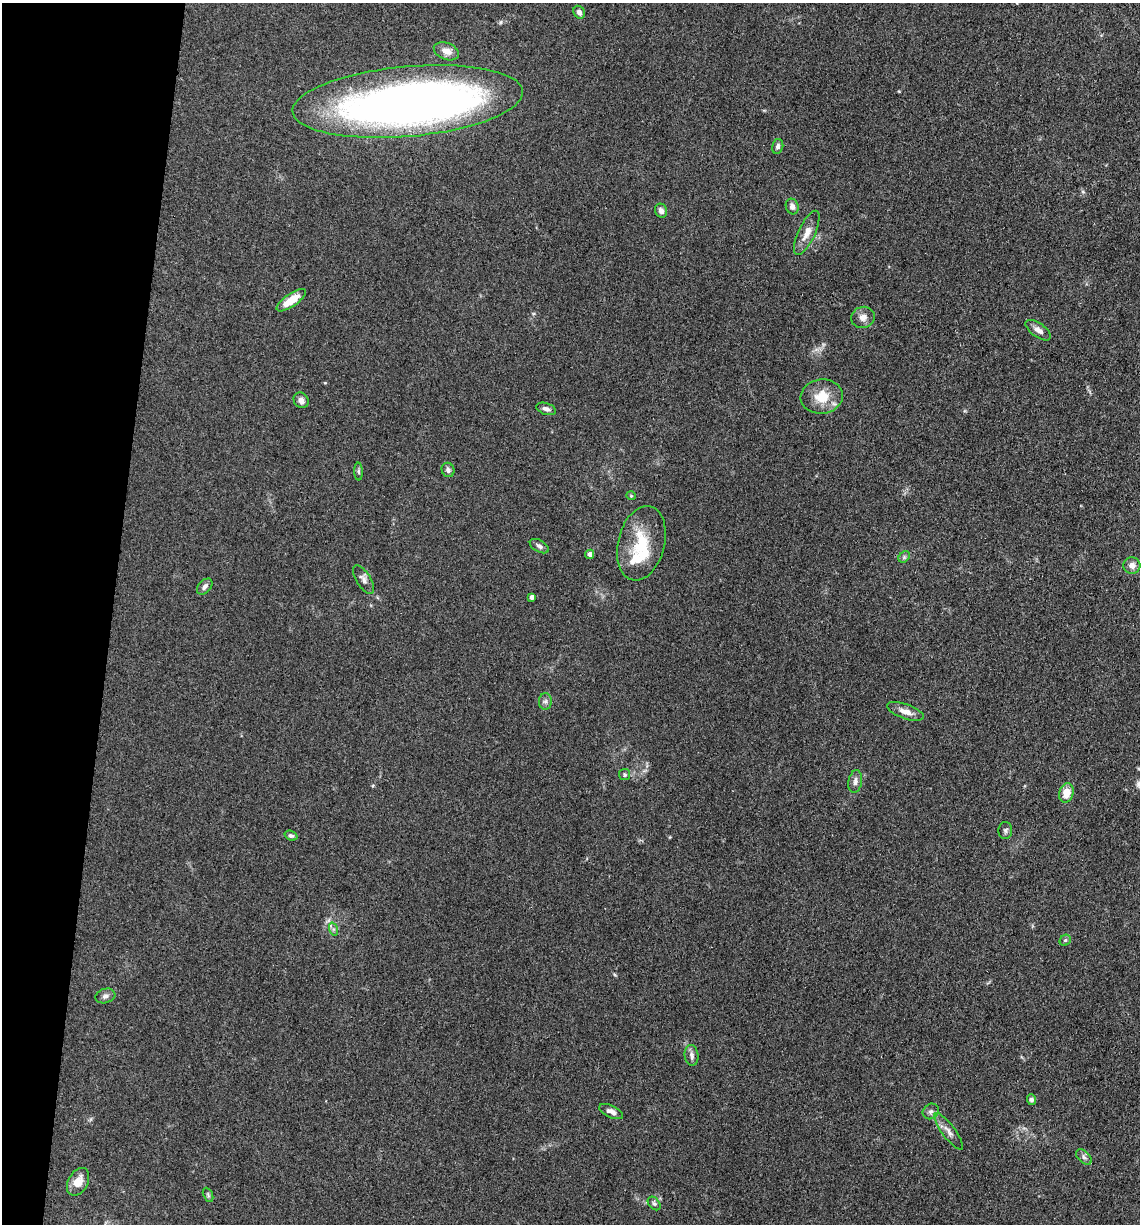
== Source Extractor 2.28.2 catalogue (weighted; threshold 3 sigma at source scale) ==
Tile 9 of 4 x 4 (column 1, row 3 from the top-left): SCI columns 243-1380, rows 1228-2449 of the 4920 x 4899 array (HDU 1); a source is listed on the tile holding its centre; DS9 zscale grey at full resolution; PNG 1142 x 1226 px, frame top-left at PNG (2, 3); each listed source drawn as its Kron ellipse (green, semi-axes under 4 px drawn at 4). Shown black and unused: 10% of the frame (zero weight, under 3 of 4 exposures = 1% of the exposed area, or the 3 px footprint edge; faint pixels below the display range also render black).
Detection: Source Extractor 2.28.2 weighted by HDU 2 'WHT'; one run over the whole footprint, this tile lists its part. Background 0.104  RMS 0.0065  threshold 0.0294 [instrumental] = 3 sigma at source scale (4.5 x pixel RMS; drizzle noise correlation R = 1.50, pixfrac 1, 0.05/0.05 arcsec/px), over >= 5 px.
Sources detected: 46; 1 inside a brighter object's white glare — neither listed nor drawn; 2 inside a brighter listed object's ellipse — not listed separately; the other 43 listed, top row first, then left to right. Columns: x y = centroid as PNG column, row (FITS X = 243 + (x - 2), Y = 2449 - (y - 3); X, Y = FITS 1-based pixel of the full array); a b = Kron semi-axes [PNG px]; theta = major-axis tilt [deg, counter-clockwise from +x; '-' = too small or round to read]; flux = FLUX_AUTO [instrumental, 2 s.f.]
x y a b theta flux
579 12 6 5 - 2.2
446 51 13 8 -21 5.5
408 101 116 35 5 540
778 146 7 5 76 2.2
792 206 8 6 -73 3
661 211 7 6 - 3
807 233 24 8 65 7
291 300 17 6 35 11
863 317 12 10 15 4.3
1038 330 14 7 -36 3.9
822 396 21 17 8 15
301 400 8 7 - 3.4
546 409 10 5 -19 2.4
448 470 7 6 - 1.9
359 471 9 4 -89 1.2
631 496 5 4 - 0.69
641 543 38 23 76 28
539 546 10 6 -29 2
590 554 4 4 - 3.3
904 557 6 5 - 1.2
1132 565 8 8 - 3.8
364 579 16 7 -59 3.4
205 587 9 6 47 2.6
532 597 4 4 - 2.8
545 701 8 6 88 1.9
905 711 19 7 -19 5.2
625 775 5 5 - 1.1
855 782 11 6 80 3.2
1066 793 10 7 76 8.7
1005 830 8 7 - 1.6
291 836 7 4 -21 1.4
333 929 7 4 -72 1.3
1065 940 6 5 - 1.3
105 996 10 7 17 2.3
692 1055 10 7 -84 2.7
1031 1100 5 4 - 1.7
611 1111 13 6 -24 3.5
931 1111 8 7 - 2.1
949 1131 22 6 -53 4.3
1084 1157 9 5 -46 1.9
78 1182 15 9 61 8.5
208 1195 7 4 -66 1.1
654 1204 8 5 -48 1.3